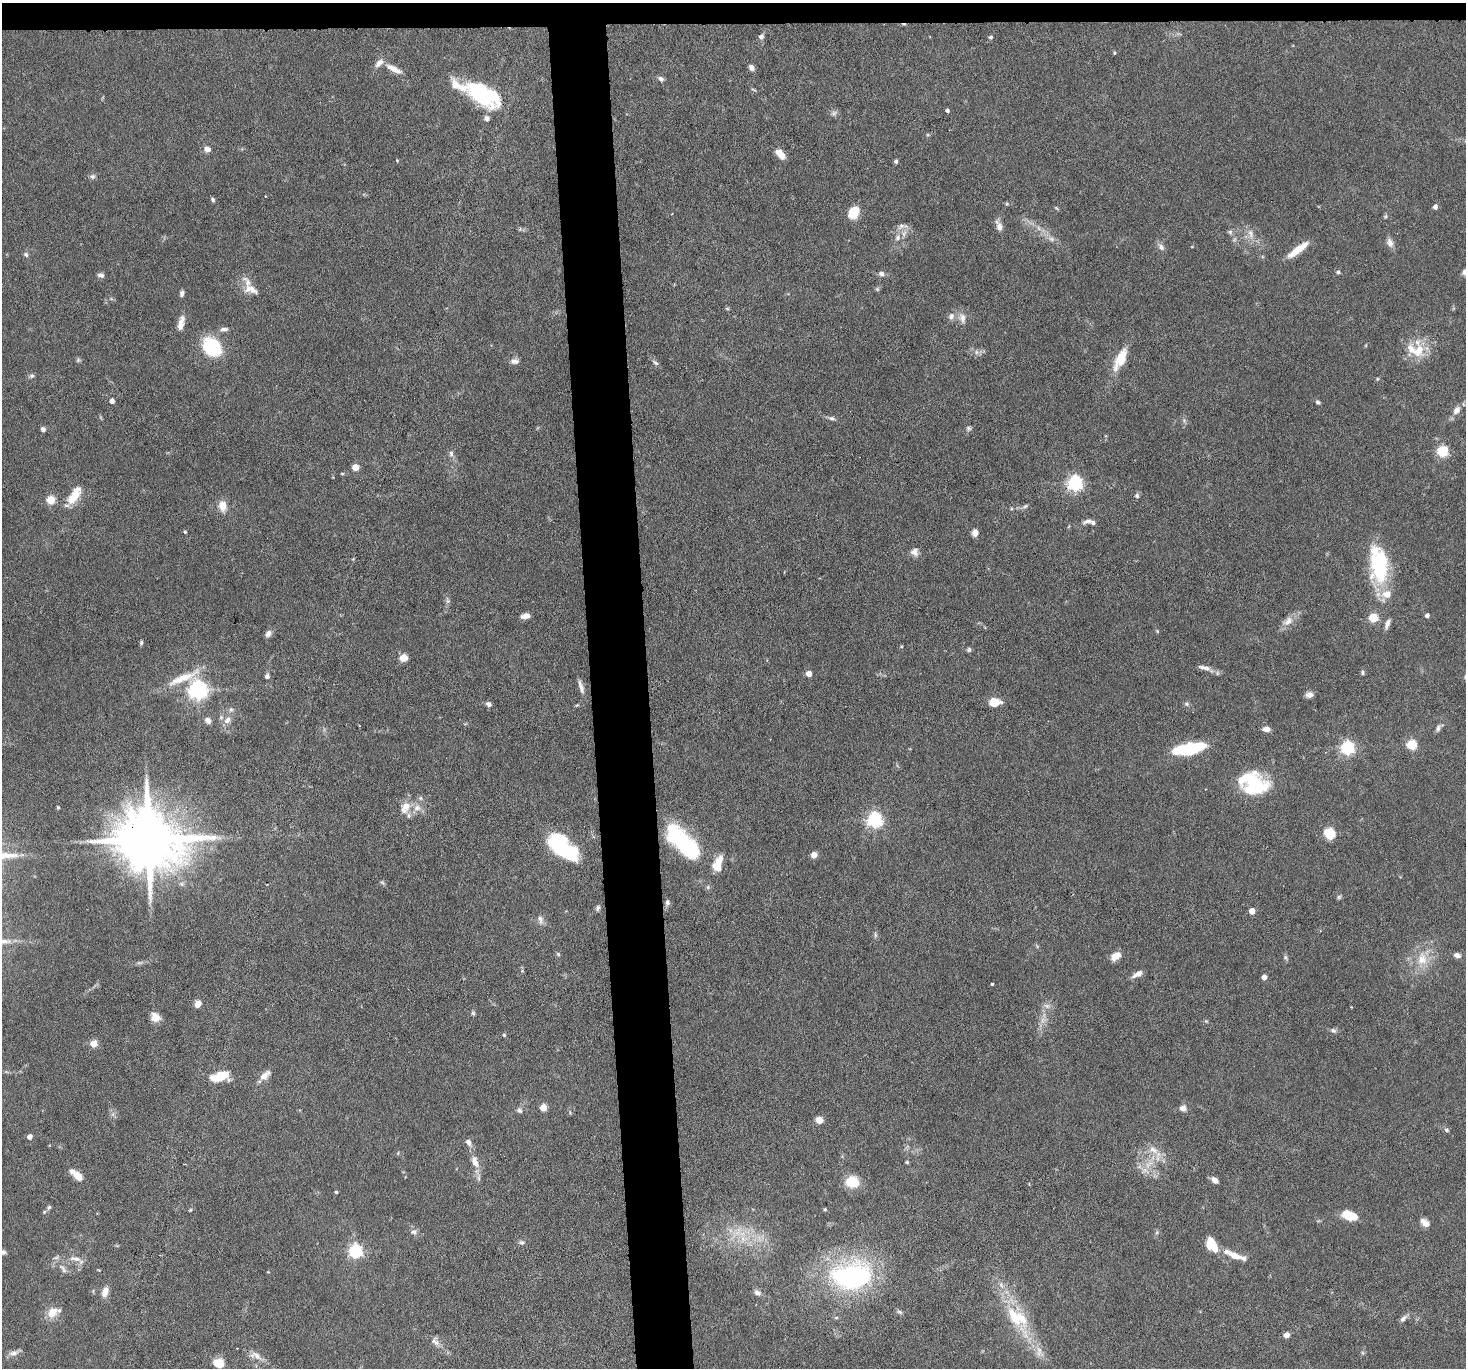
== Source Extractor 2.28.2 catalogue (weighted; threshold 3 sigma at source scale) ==
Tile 2 of 3 x 3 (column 2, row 1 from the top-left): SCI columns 1464-2927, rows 2878-4243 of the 4390 x 4364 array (HDU 1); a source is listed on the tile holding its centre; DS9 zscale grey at full resolution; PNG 1468 x 1370 px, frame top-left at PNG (2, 3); no overlay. Shown black and unused: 5% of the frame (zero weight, under 3 of 6 exposures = <1% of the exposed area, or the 3 px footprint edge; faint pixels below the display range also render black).
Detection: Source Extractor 2.28.2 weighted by HDU 2 'WHT'; one run over the whole footprint, this tile lists its part. Background 0.0814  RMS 0.0037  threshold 0.015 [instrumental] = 3 sigma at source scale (4.09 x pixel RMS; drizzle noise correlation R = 1.36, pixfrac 0.8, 0.05/0.05 arcsec/px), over >= 5 px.
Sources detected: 210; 4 too faint to see at this stretch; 7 inside a brighter object's white glare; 1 cosmic-ray / hot-pixel residue — not listed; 13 inside a brighter listed object's ellipse — not listed separately; the other 185 listed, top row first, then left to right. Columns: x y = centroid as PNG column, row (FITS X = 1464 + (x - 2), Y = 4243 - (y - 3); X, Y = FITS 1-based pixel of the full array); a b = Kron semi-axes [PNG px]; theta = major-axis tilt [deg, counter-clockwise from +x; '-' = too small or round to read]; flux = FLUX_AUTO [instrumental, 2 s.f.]
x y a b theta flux
761 36 7 6 - 1.1
990 37 4 4 - 0.78
1114 53 4 4 - 0.51
751 67 6 5 - 1.7
393 69 22 7 -28 3.7
661 79 7 6 - 1.1
457 85 58 17 -20 10
753 90 7 3 -19 0.41
486 96 30 22 -20 28
947 111 4 4 - 0.82
834 113 9 7 26 1.1
487 118 5 5 - 1.8
207 149 8 7 - 1.7
780 154 13 7 -49 3.8
896 161 4 4 - 0.85
93 176 7 6 - 0.95
213 200 6 4 -50 0.67
1007 204 5 4 - 0.42
1435 207 5 4 - 1.9
1056 208 8 3 -34 0.41
853 212 12 8 58 9.5
1385 217 6 5 - 0.53
902 226 15 7 6 1.9
999 226 14 7 -68 2.2
1039 228 8 5 -60 1.2
1230 232 6 6 - 0.77
1251 233 15 7 -76 2.5
898 237 10 7 62 2
1390 242 13 8 -70 2
1161 247 9 7 -45 1.5
1298 250 25 6 37 7.1
26 254 6 6 - 0.83
1338 272 5 4 - 0.78
1465 272 9 7 48 1.5
882 274 8 6 -30 1.4
101 275 8 6 -15 1.1
251 289 21 11 -30 4.1
877 289 6 5 - 0.56
182 293 7 4 74 1
727 308 6 4 -2 0.45
951 316 9 8 - 1.7
962 318 14 9 -85 2.5
181 323 19 7 77 3
224 329 11 6 6 1.3
212 347 15 12 -49 28
1418 351 21 16 60 8.5
976 352 7 6 - 1.2
1121 358 27 12 64 7.8
78 360 6 5 - 0.58
515 361 12 7 -9 1.5
655 363 8 5 -37 0.88
32 376 7 6 - 0.79
1377 379 5 4 - 0.41
112 401 4 4 - 2.1
1318 402 6 5 - 0.69
1457 410 12 8 53 2.6
831 418 9 5 -13 0.95
968 428 7 6 - 0.75
43 429 5 5 - 1.2
1442 451 5 5 - 34
451 454 9 6 -89 1.1
355 467 5 4 - 7.6
342 474 5 3 - 0.33
1075 483 6 6 - 100
74 496 22 9 56 7.9
1137 496 7 7 - 0.81
51 500 5 5 - 14
222 506 11 8 -79 4.4
1025 506 9 5 32 0.83
1088 521 14 5 17 1.5
185 532 4 3 - 0.49
975 533 7 6 - 2.5
915 552 10 10 - 1.9
1380 565 41 24 87 26
448 601 8 5 -72 0.86
1427 615 4 4 - 1.4
525 616 9 6 11 2.3
1373 618 5 5 - 19
1288 621 17 10 36 3.3
1387 624 13 5 68 1.6
268 634 10 7 51 1.5
141 642 6 4 87 0.62
901 646 4 4 - 0.29
969 649 6 6 - 0.69
403 658 7 6 - 4.4
1205 668 19 6 -15 2.4
1362 672 6 5 - 0.67
809 674 5 4 - 3.4
267 676 6 5 - 1.1
183 678 49 9 24 8.5
581 687 19 6 -74 2.1
198 690 7 6 - 190
1309 695 8 7 - 1.8
994 702 10 7 4 6.8
488 704 7 5 -34 1.1
1186 704 7 5 -21 0.74
231 709 7 6 - 0.91
208 720 8 6 -41 1.6
227 720 10 8 49 2.2
1438 728 10 6 53 1.2
1266 729 7 5 -4 2.1
1411 745 5 5 - 23
1347 748 6 6 - 74
1192 749 14 9 27 13
1257 785 27 24 10 21
420 798 6 5 - 0.71
58 807 3 2 - 0.39
405 807 19 12 65 4.7
874 820 6 6 - 100
1329 834 9 8 - 9.9
148 840 20 15 -7 3400
562 847 34 17 -38 30
689 848 24 18 -30 23
814 855 6 6 - 2.4
719 862 18 9 71 4.4
708 887 6 5 - 0.58
1339 897 6 5 - 0.61
667 902 8 6 81 1.1
598 908 7 5 70 0.83
1252 911 4 4 - 4.5
540 919 13 7 -76 1.6
875 935 8 4 -82 0.69
558 954 6 4 -46 0.52
1457 955 8 6 -15 1.5
1115 956 11 7 35 4.1
1285 957 7 5 -73 0.7
1422 959 20 15 -88 7.6
522 971 5 5 - 0.4
1138 974 12 5 28 2.4
1264 977 4 4 - 2.6
992 984 3 3 - 0.36
197 1004 7 6 - 2.5
1047 1006 8 7 - 1.5
473 1013 6 5 - 0.57
155 1017 11 9 -39 3
1206 1021 5 5 - 0.43
1333 1031 9 6 -22 0.98
504 1035 4 4 - 0.48
93 1044 5 5 - 9.1
265 1075 15 8 39 3.1
220 1076 22 10 13 8.1
543 1108 5 4 - 7.7
1183 1108 7 7 - 1.8
519 1110 8 7 - 1.1
113 1114 7 4 71 0.78
819 1120 6 6 - 3.8
1446 1130 7 5 -41 0.71
29 1137 4 4 - 2.9
468 1142 10 7 -66 1.7
1153 1150 17 9 -36 3.9
475 1162 18 9 -70 3.7
907 1162 4 4 - 0.47
1145 1171 14 9 -5 3.4
78 1176 12 9 -50 2.9
1215 1180 8 5 -39 2
852 1182 9 7 -4 15
336 1192 4 4 - 0.44
49 1207 7 5 60 0.7
825 1209 4 3 - 0.45
190 1210 5 4 - 0.4
1349 1215 14 8 -20 9.4
1425 1223 12 7 -41 2.4
414 1232 9 8 - 1.4
1157 1232 6 4 71 0.57
743 1239 11 9 -80 3.6
522 1242 8 6 -1 0.91
1211 1244 14 8 -58 8.9
355 1251 6 6 - 56
3 1252 8 7 - 0.98
1235 1256 20 8 -22 4.4
75 1259 18 6 -7 2.6
63 1268 17 6 -51 2
852 1276 45 29 8 66
105 1292 13 7 73 2.8
757 1293 10 7 -33 1.4
52 1312 15 10 48 4.8
899 1312 10 5 -31 0.8
1017 1317 37 20 -36 17
1403 1318 11 6 46 1.4
1286 1335 5 4 - 3.9
435 1342 14 9 -50 2.2
1039 1352 18 10 -74 3.6
13 1353 12 7 8 1.9
256 1355 18 8 -37 2.9
218 1363 10 8 -22 6.8
Overlapping masked pixels (flux is a lower limit): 1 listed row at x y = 148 840
Isophote crosses this tile's border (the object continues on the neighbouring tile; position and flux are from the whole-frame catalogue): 2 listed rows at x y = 1465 272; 3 1252